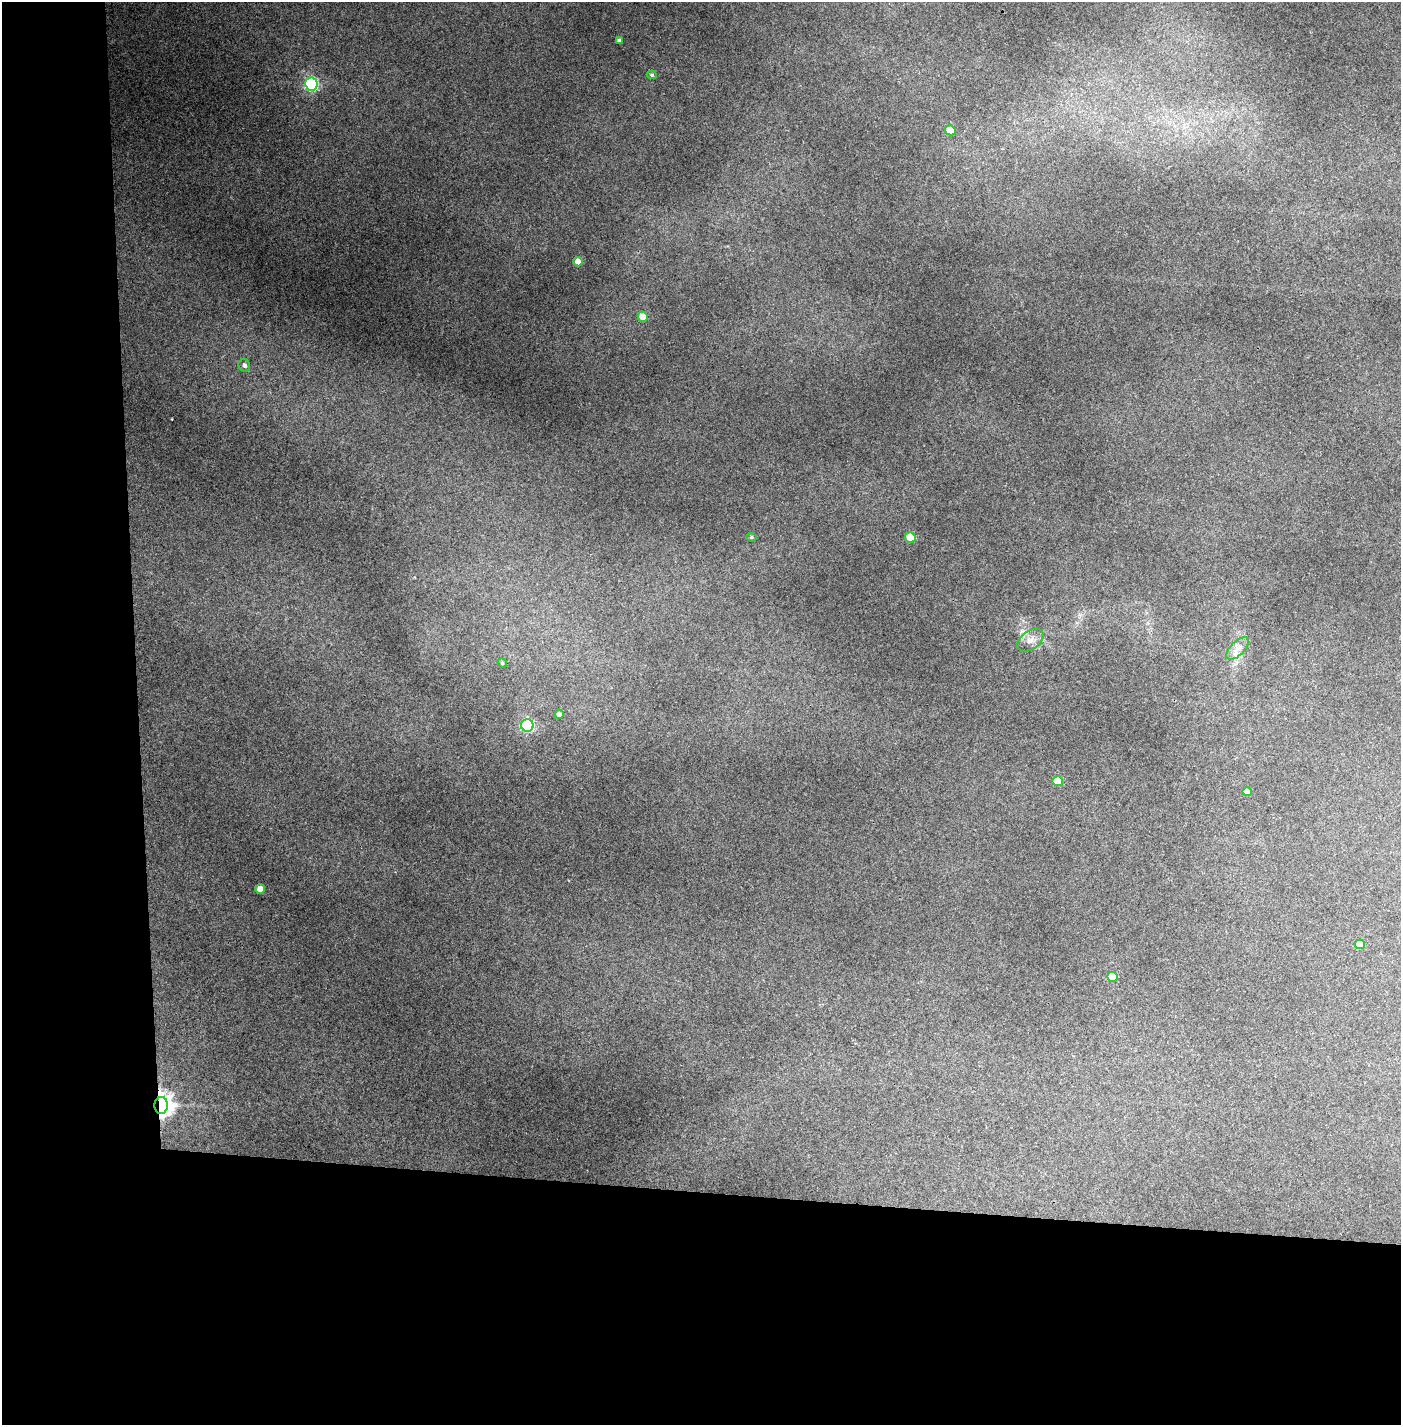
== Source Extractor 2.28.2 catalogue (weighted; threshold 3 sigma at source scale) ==
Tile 7 of 3 x 3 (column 1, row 3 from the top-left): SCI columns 51-1449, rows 1-1423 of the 4295 x 4271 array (HDU 1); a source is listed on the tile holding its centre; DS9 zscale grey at full resolution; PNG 1403 x 1427 px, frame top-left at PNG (2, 2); each listed source drawn as its Kron ellipse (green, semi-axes under 4 px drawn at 4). Shown black and unused: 24% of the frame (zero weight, under 3 of 4 exposures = <1% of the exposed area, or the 3 px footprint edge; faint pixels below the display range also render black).
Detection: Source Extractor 2.28.2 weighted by HDU 2 'WHT'; one run over the whole footprint, this tile lists its part. Background 0.205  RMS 0.009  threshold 0.0406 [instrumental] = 3 sigma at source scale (4.5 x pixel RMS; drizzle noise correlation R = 1.50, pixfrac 1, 0.05/0.05 arcsec/px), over >= 5 px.
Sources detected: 20; all 20 listed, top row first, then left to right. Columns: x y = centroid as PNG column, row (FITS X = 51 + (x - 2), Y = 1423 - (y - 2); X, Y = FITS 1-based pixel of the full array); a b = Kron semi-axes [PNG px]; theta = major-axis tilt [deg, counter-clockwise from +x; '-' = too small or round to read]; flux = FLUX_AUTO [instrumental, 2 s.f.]
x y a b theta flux
619 41 4 3 - 2.4
652 75 5 4 - 1.4
311 84 6 6 - 180
950 130 5 5 - 15
578 262 5 4 - 6.1
643 317 5 5 - 15
244 365 6 6 - 3
751 537 5 4 - 1.4
910 537 5 5 - 24
1030 640 15 9 36 6.9
1237 648 14 7 45 6.3
502 663 5 4 - 1.1
559 714 4 4 - 2.8
527 725 6 6 - 160
1058 781 5 5 - 16
1247 792 5 4 - 6
260 889 5 5 - 8.4
1360 944 5 5 - 14
1113 977 5 5 - 15
161 1105 8 6 84 780
Overlapping masked pixels (flux is a lower limit): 1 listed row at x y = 161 1105